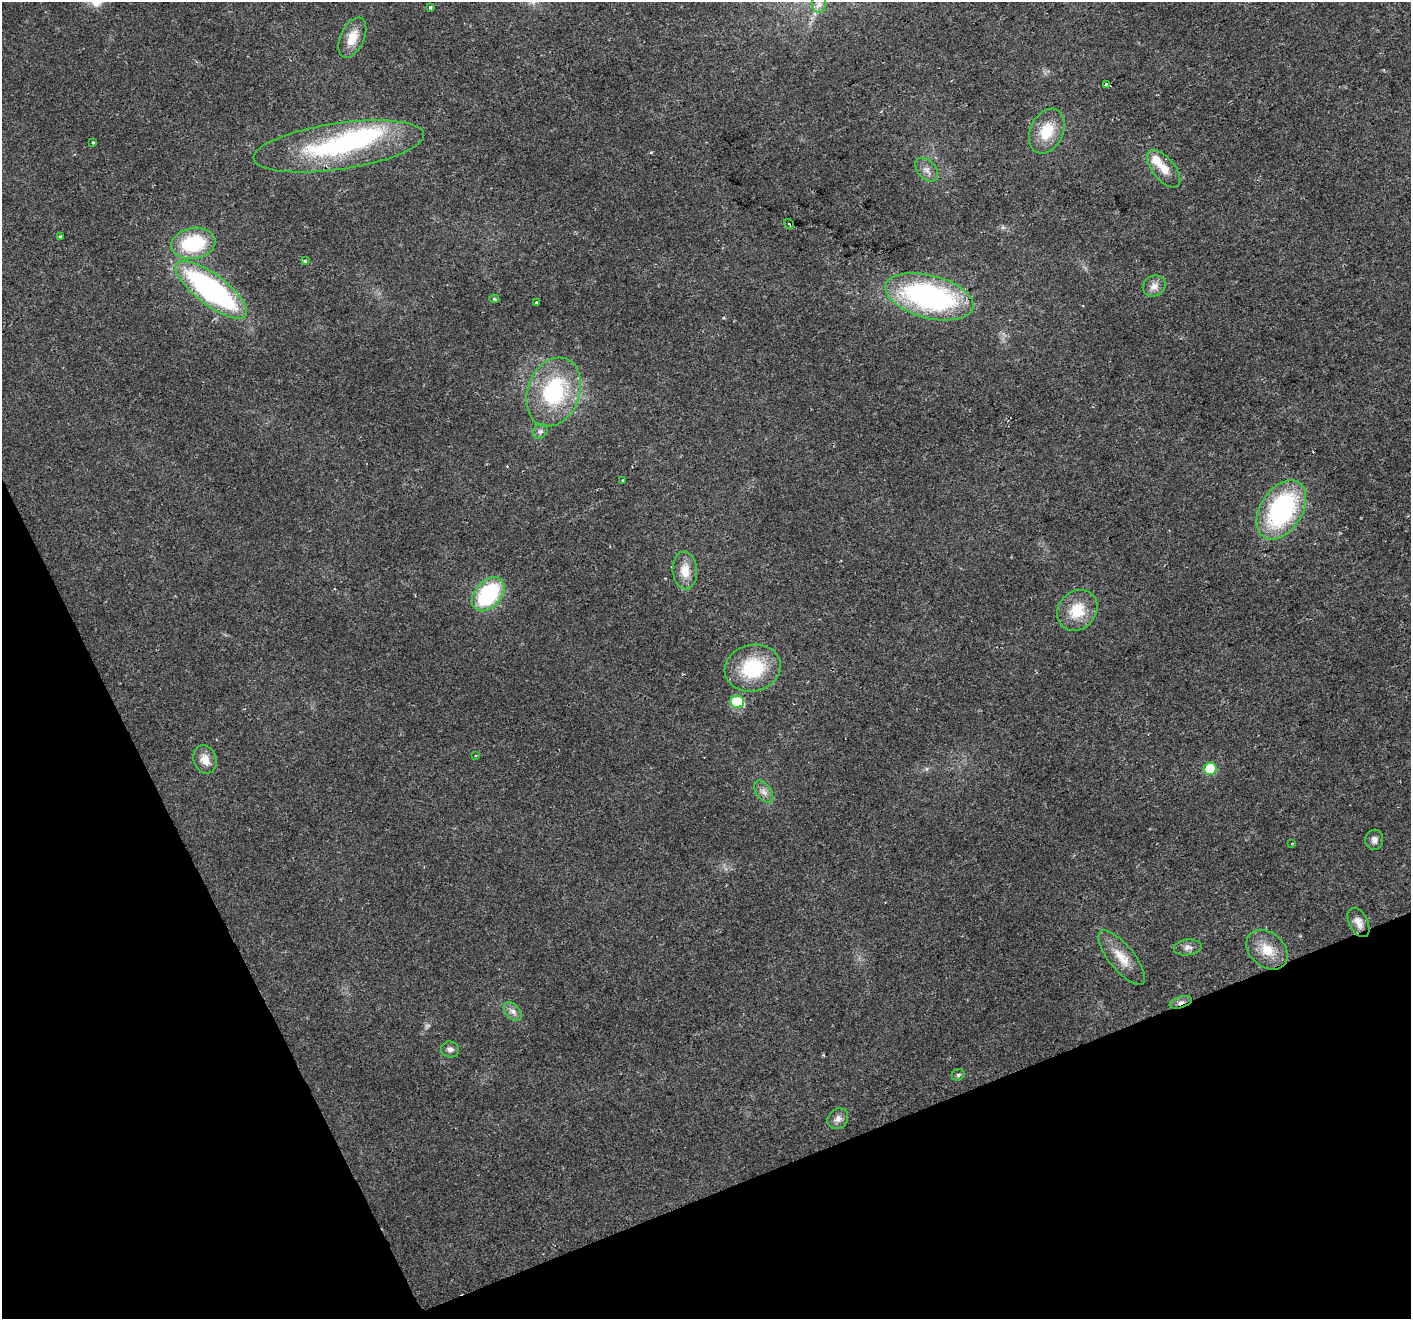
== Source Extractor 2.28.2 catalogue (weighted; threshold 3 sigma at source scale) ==
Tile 14 of 4 x 4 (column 2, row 4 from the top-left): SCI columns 1411-2819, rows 145-1461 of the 5638 x 5498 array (HDU 1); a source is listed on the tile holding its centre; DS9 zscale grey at full resolution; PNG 1413 x 1321 px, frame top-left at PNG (2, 2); each listed source drawn as its Kron ellipse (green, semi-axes under 4 px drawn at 4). Shown black and unused: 21% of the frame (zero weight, under 2 of 3 exposures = <1% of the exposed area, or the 3 px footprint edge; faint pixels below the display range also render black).
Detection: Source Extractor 2.28.2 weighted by HDU 2 'WHT'; one run over the whole footprint, this tile lists its part. Background 0.026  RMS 0.0035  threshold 0.0158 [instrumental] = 3 sigma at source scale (4.5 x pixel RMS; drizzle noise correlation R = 1.50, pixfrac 1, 0.0396/0.0396 arcsec/px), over >= 5 px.
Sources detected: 45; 1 inside a brighter object's white glare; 1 cosmic-ray / hot-pixel residue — neither listed nor drawn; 1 inside a brighter listed object's ellipse — not listed separately; the other 42 listed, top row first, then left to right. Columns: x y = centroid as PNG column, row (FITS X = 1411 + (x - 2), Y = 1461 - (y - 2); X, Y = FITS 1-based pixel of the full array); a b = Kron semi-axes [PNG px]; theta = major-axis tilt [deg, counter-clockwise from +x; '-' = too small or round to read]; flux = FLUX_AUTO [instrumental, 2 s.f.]
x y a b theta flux
819 4 9 7 89 1.8
430 7 3 3 - 0.5
352 38 21 12 66 5.9
1107 84 4 3 - 40
1047 131 23 16 65 11
93 142 3 3 - 1.2
339 146 86 23 8 55
1164 169 22 11 -51 4.9
927 170 14 9 -48 2.2
789 224 5 4 - 0.97
60 236 3 3 - 0.67
193 243 22 15 10 23
305 261 4 3 - 1.1
1154 286 12 10 32 2.5
211 290 43 15 -37 85
929 297 45 21 -15 76
494 299 5 4 - 0.51
536 302 3 2 - 0.35
554 392 35 26 69 34
540 431 8 6 44 1.1
622 481 3 2 - 0.35
1281 510 32 21 58 53
685 570 19 12 -85 5.1
488 594 19 13 48 33
1077 610 22 18 48 10
753 668 28 23 13 21
737 702 7 6 - 18
476 755 3 2 - 0.43
205 759 14 11 -71 4
1210 769 6 6 - 15
764 792 13 7 -54 2
1374 840 10 9 - 1.8
1292 843 3 3 - 0.47
1359 922 16 9 -62 2.9
1188 947 14 8 6 1.8
1267 950 23 17 -41 8
1122 958 33 12 -51 6.9
1181 1002 11 5 18 1.5
513 1012 11 7 -48 1.8
450 1049 9 8 - 1.4
958 1075 6 5 - 0.74
838 1119 11 9 46 2
Overlapping masked pixels (flux is a lower limit): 1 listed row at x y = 1181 1002